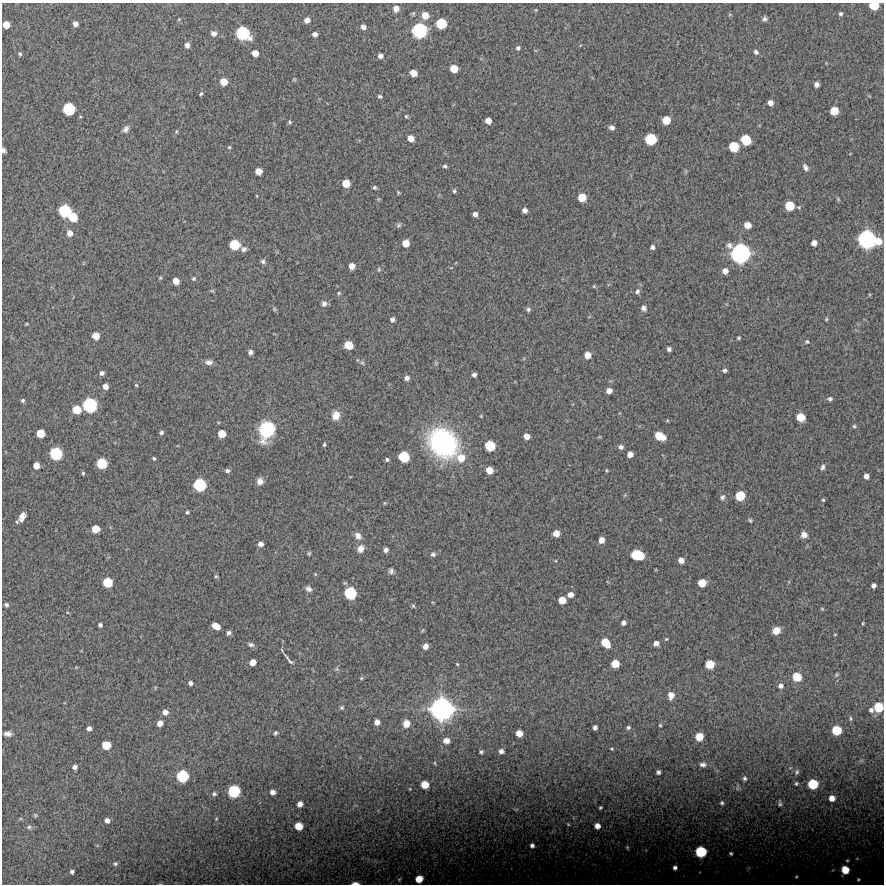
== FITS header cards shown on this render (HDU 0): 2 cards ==
NAXIS1  =                  882 /Length X axis
NAXIS2  =                  882 /Length Y axis

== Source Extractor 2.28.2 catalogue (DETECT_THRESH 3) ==
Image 882 x 882 px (HDU 0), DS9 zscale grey, 1 PNG px = 1 image px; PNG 886 x 886 px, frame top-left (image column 1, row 882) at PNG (2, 3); no overlay
Background 11000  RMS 280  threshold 832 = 3 sigma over >= 5 px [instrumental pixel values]
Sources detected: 259; all 259 listed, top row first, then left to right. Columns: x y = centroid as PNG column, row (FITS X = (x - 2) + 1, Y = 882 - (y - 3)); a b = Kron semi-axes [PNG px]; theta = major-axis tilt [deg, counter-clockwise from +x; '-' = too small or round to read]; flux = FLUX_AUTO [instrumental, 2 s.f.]
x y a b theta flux
874 5 7 6 - 4.0e+05
396 9 6 6 - 1.3e+05
536 10 5 3 - 1.6e+04
841 14 4 4 - 3.5e+04
425 15 7 7 - 2.4e+05
179 19 5 4 - 1.7e+04
764 19 5 4 - 4.7e+04
307 20 6 5 - 1.1e+05
441 23 8 7 - 5.7e+05
75 24 5 4 - 8.3e+04
6 25 6 5 - 2.1e+05
363 27 6 5 - 8.4e+04
419 31 12 11 - 1.3e+06
214 33 7 6 - 8.4e+04
243 33 11 9 -34 1.0e+06
315 34 5 5 - 7.9e+04
187 45 6 5 - 7.9e+04
518 48 5 5 - 4.1e+04
756 52 6 5 - 5.1e+04
255 53 6 5 - 1.7e+05
20 54 5 4 - 3.4e+04
380 56 6 5 - 7.6e+04
454 69 6 6 - 2.7e+05
413 73 6 5 - 2.1e+05
294 79 5 4 - 2.2e+04
224 82 6 6 - 2.5e+05
817 84 5 4 - 8.0e+04
201 94 5 4 - 2.6e+04
380 96 4 4 - 3.4e+04
770 103 5 5 - 1.1e+05
69 109 9 8 - 7.9e+05
834 111 6 6 - 3.3e+05
406 116 5 4 - 2.3e+04
666 120 6 6 - 3.1e+05
488 121 5 5 - 1.4e+05
290 122 5 4 - 2.7e+04
612 128 6 5 - 7.0e+04
126 129 9 6 56 7.3e+04
176 132 6 4 84 2.4e+04
410 138 6 5 - 1.6e+05
651 139 8 8 - 6.9e+05
746 140 8 7 - 5.3e+05
229 147 4 4 - 2.2e+04
734 147 7 7 - 5.1e+05
4 150 5 4 - 5.0e+04
445 166 5 4 - 3.7e+04
805 167 8 5 -63 6.5e+04
259 171 6 5 - 1.8e+05
346 183 6 6 - 2.7e+05
374 188 5 4 - 3.3e+04
454 191 5 4 - 3.3e+04
398 193 3 3 - 2.1e+04
257 196 4 2 - 1.3e+04
582 197 6 6 - 3.3e+05
838 199 7 4 -47 2.6e+04
790 206 7 7 - 4.2e+05
525 210 5 4 - 7.6e+04
65 211 10 9 - 8.8e+05
475 214 5 4 - 8.3e+04
73 217 8 7 - 3.8e+05
399 225 7 6 - 3.7e+04
747 225 6 5 - 1.7e+05
70 233 6 6 - 1.3e+05
867 239 13 12 - 1.9e+06
878 241 7 7 - 2.0e+05
406 243 6 6 - 2.2e+05
814 243 5 5 - 1.1e+05
234 245 8 7 - 5.4e+05
652 247 5 4 - 5.4e+04
244 249 7 7 - 5.9e+04
740 253 15 14 - 2.1e+06
263 261 6 5 - 4.4e+04
352 266 5 5 - 1.5e+05
379 269 6 4 -72 2.5e+04
725 271 5 5 - 1.2e+05
160 278 5 4 - 2.2e+04
194 279 6 5 - 3.3e+04
176 281 6 5 - 1.7e+05
594 286 5 5 - 2.0e+04
212 291 6 4 0 2.4e+04
637 291 6 5 - 5.1e+04
339 293 5 4 - 2.4e+04
324 303 8 7 - 6.7e+04
644 308 6 5 - 6.6e+04
274 309 6 4 -89 2.5e+04
528 309 6 6 - 4.3e+04
392 319 5 4 - 5.7e+04
826 319 5 4 - 2.1e+04
26 324 3 3 - 1.8e+04
96 336 6 5 - 2.1e+05
739 338 4 3 - 2.2e+04
807 342 6 5 - 3.2e+04
348 345 7 6 - 3.1e+05
669 349 4 4 - 5.2e+04
250 352 5 4 - 6.4e+04
587 355 6 6 - 1.7e+05
209 362 9 6 0 8.9e+04
362 363 6 5 - 3.2e+04
725 370 4 4 - 4.4e+04
102 373 5 5 - 5.8e+04
474 375 4 4 - 6.1e+04
407 378 5 5 - 7.4e+04
136 385 4 4 - 2.0e+04
105 386 5 5 - 1.1e+05
609 391 5 5 - 1.2e+05
830 399 5 4 - 4.6e+04
23 400 4 3 - 2.7e+04
90 405 10 10 - 1.1e+06
77 410 7 6 - 3.2e+05
336 415 9 8 - 2.1e+05
801 417 7 6 - 3.3e+05
854 426 5 5 - 2.7e+04
266 430 19 14 72 1.0e+06
161 432 5 4 - 3.9e+04
40 433 6 6 - 3.2e+05
222 434 6 6 - 2.7e+05
526 436 5 5 - 1.3e+05
660 436 9 6 -26 3.9e+05
599 437 6 3 18 1.7e+04
443 443 30 24 -44 3.2e+06
324 444 5 3 - 2.8e+04
490 446 8 7 - 5.3e+05
621 447 6 5 - 6.4e+04
56 454 9 8 - 8.3e+05
630 454 5 5 - 1.3e+05
404 457 8 7 - 6.0e+05
154 458 5 4 - 2.8e+04
461 458 9 9 - 2.4e+05
387 459 4 4 - 3.4e+04
102 463 8 7 - 5.5e+05
36 466 5 5 - 1.6e+05
823 467 8 5 69 4.9e+04
489 470 6 5 - 2.3e+05
606 470 5 3 - 1.9e+04
227 471 6 5 - 5.1e+04
83 473 4 3 - 2.3e+04
866 476 5 4 - 9.8e+04
260 481 8 7 - 1.0e+05
199 485 9 9 - 8.6e+05
740 496 7 7 - 4.5e+05
722 497 7 6 - 5.9e+04
823 500 4 4 - 2.4e+04
384 503 5 3 - 1.7e+04
187 512 4 4 - 2.8e+04
22 516 9 6 63 1.6e+05
750 520 5 4 - 2.7e+04
96 529 6 6 - 2.6e+05
556 533 5 5 - 1.7e+05
804 535 6 6 - 1.2e+05
358 536 10 8 -50 1.1e+05
601 540 5 5 - 1.3e+05
260 544 5 5 - 9.1e+04
360 549 9 8 - 1.3e+05
386 550 5 4 - 6.8e+04
309 553 5 5 - 2.7e+04
433 554 6 5 - 4.8e+04
637 555 10 7 -14 7.0e+05
681 560 5 5 - 1.2e+05
391 571 7 6 - 5.4e+04
315 574 5 4 - 2.0e+04
216 576 5 4 - 2.6e+04
107 582 7 7 - 4.7e+05
702 583 6 6 - 2.7e+05
873 585 5 4 - 7.5e+04
309 589 8 7 - 7.4e+04
350 593 9 9 - 7.9e+05
570 595 6 5 - 1.1e+05
562 600 6 6 - 2.4e+05
6 605 4 4 - 4.3e+04
413 606 5 4 - 2.6e+04
822 609 5 5 - 2.2e+04
623 623 5 4 - 6.7e+04
863 623 4 3 - 1.8e+04
100 625 4 4 - 3.9e+04
216 626 8 5 -30 2.2e+05
423 630 6 3 70 2.0e+04
776 630 8 7 - 1.5e+05
229 633 6 5 - 5.5e+04
835 634 5 3 - 1.5e+04
666 639 5 4 - 1.8e+04
606 643 9 6 -49 3.7e+05
656 643 5 5 - 9.3e+04
251 645 8 6 -17 5.6e+04
425 646 6 5 - 1.1e+05
289 659 18 4 -49 7.1e+04
253 662 6 5 - 1.7e+05
457 664 5 3 - 1.8e+04
615 664 6 6 - 3.0e+05
710 664 7 6 - 3.5e+05
76 667 5 3 - 1.6e+04
336 669 6 5 - 3.3e+04
837 675 6 4 36 2.7e+04
797 677 8 7 - 3.9e+05
361 678 5 5 - 2.3e+04
190 683 5 5 - 6.3e+04
781 686 6 6 - 7.0e+04
155 688 6 3 73 1.9e+04
671 695 8 6 88 1.4e+05
342 707 6 5 - 2.9e+04
879 707 8 8 - 4.5e+05
442 709 19 18 - 3.2e+06
871 710 6 6 - 5.2e+04
165 712 6 6 - 1.2e+05
850 718 7 3 -89 2.9e+04
377 722 5 5 - 1.1e+05
160 723 6 5 - 1.3e+05
406 723 6 6 - 2.0e+05
660 725 4 4 - 2.1e+04
595 727 4 4 - 6.1e+04
628 727 5 5 - 3.5e+04
89 728 5 5 - 7.1e+04
836 730 7 7 - 4.3e+05
275 733 5 4 - 3.5e+04
519 733 6 5 - 1.9e+05
8 734 8 5 -4 8.3e+04
699 737 6 6 - 2.9e+05
446 741 6 5 - 1.3e+05
106 745 7 6 - 3.5e+05
612 749 5 3 - 2.0e+04
501 751 5 5 - 7.1e+04
481 752 4 3 - 3.5e+04
703 764 8 6 2 6.9e+04
75 767 5 5 - 7.0e+04
658 772 4 4 - 4.9e+04
797 772 7 6 - 4.0e+04
182 776 9 8 - 7.4e+05
744 778 6 5 - 4.5e+04
796 783 3 3 - 2.4e+04
813 784 7 7 - 5.1e+05
425 785 6 6 - 2.8e+05
234 791 9 8 - 8.1e+05
272 792 5 4 - 9.6e+04
214 794 5 5 - 3.6e+04
832 798 5 5 - 1.4e+05
722 803 5 5 - 3.4e+04
780 803 7 4 88 3.5e+04
300 804 5 5 - 1.1e+05
600 808 4 3 - 2.4e+04
35 815 5 5 - 2.5e+04
216 819 4 3 - 1.5e+04
107 820 6 5 - 8.1e+04
568 824 5 4 - 2.0e+04
299 826 6 6 - 2.8e+05
597 826 5 5 - 1.3e+05
29 827 7 5 1 4.0e+04
532 845 6 5 - 6.3e+04
627 847 5 4 - 2.5e+04
701 852 8 8 - 7.1e+05
731 853 4 3 - 3.0e+04
847 860 4 3 - 2.3e+04
115 864 7 6 - 4.2e+04
675 868 5 5 - 6.2e+04
845 870 7 6 - 3.3e+05
72 872 4 4 - 4.8e+04
796 876 4 3 - 2.1e+04
399 879 6 5 - 2.6e+04
419 879 6 6 - 2.7e+05
858 879 3 3 - 2.4e+04
355 883 8 3 0 8.5e+04
At the frame edge (FLAGS 8, measured only in part): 4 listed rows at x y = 874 5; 4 150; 879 707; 355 883